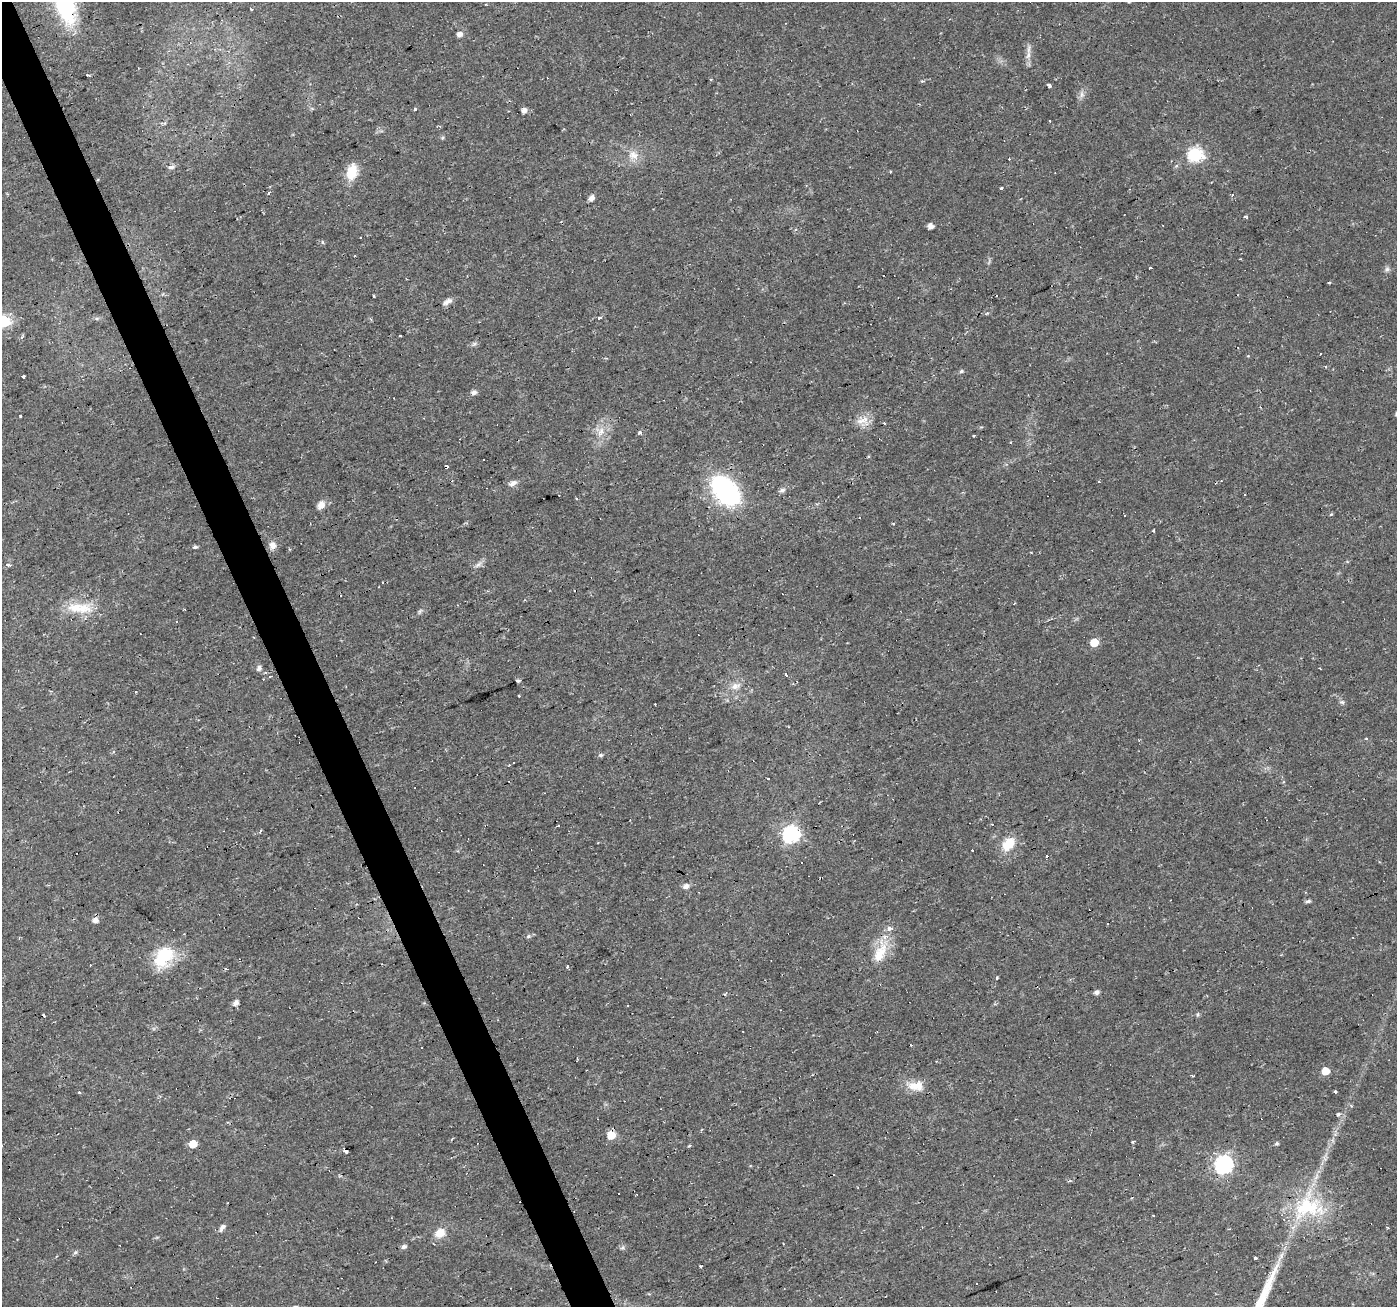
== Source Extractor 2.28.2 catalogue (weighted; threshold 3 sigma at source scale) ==
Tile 11 of 4 x 4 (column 3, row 3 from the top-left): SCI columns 2792-4186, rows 1437-2741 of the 5582 x 5430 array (HDU 1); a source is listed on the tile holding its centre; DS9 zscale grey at full resolution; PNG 1399 x 1309 px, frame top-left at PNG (2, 2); no overlay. Shown black and unused: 3% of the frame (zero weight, under 2 of 3 exposures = <1% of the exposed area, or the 3 px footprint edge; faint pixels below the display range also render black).
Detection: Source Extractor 2.28.2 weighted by HDU 2 'WHT'; one run over the whole footprint, this tile lists its part. Background 0.0171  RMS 0.0023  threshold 0.0102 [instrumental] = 3 sigma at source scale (4.5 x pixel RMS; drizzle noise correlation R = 1.50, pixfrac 1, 0.0396/0.0396 arcsec/px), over >= 5 px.
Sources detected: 139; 36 cosmic-ray / hot-pixel residue — not listed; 1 inside a brighter listed object's ellipse — not listed separately; the other 102 listed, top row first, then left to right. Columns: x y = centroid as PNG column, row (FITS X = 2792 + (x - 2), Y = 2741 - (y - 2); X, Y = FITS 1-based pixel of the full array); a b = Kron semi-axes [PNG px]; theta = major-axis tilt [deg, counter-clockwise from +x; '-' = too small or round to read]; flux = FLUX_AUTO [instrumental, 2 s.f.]
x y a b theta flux
251 9 3 2 - 0.3
460 34 5 5 - 1.3
1028 55 16 5 81 1.4
88 75 5 2 - 0.27
711 80 4 3 - 0.31
1049 85 5 3 - 1.2
1082 95 8 6 83 0.81
415 108 3 3 - 0.99
524 111 5 5 - 1.2
165 123 5 4 - 0.34
442 138 6 4 70 0.28
1195 154 7 6 - 39
633 155 16 13 -22 2.7
171 167 8 5 20 0.8
352 172 21 13 74 4.2
1001 189 3 3 - 2.4
269 193 3 3 - 0.72
591 198 5 5 - 1.5
1245 217 5 3 - 0.58
931 226 5 4 - 1.4
323 242 5 4 - 0.35
354 256 2 2 - 0.15
1150 267 4 3 - 0.25
1387 269 6 6 - 0.58
1329 283 3 3 - 0.29
373 296 3 2 - 0.24
447 302 14 6 30 1.1
599 318 4 3 - 1.1
4 321 6 6 - 27
400 336 3 3 - 0.61
474 344 7 5 43 0.52
961 371 6 4 28 0.39
23 376 3 3 - 1
474 392 6 5 - 0.9
20 416 3 3 - 0.36
860 422 18 6 -48 1.6
601 431 12 9 57 2.1
639 432 6 4 22 0.4
512 483 10 6 20 1.1
725 490 32 19 -49 37
782 490 7 6 - 0.75
576 499 3 2 - 0.32
321 505 10 9 - 1.5
1331 514 5 4 - 0.25
1125 516 3 3 - 1.5
859 518 3 3 - 0.77
1153 530 3 3 - 0.64
273 545 8 6 -24 1.6
195 547 6 4 5 0.46
479 564 10 5 27 0.82
8 565 5 3 - 0.78
382 582 3 2 - 0.22
80 608 38 14 -5 6.6
420 611 8 3 71 0.39
1094 642 5 5 - 5.1
259 668 6 5 - 0.9
786 675 3 3 - 1.3
518 681 4 4 - 0.48
736 686 12 10 23 1.8
1342 702 7 6 - 0.51
1139 740 3 3 - 0.25
601 755 6 5 - 0.47
768 778 3 3 - 1.4
260 831 4 3 - 0.25
791 834 7 7 - 67
1008 844 21 14 46 4.3
1047 856 3 3 - 2.2
686 886 7 6 - 1.1
1308 901 7 5 2 0.47
95 920 7 6 - 1.2
528 936 7 5 22 0.46
880 953 35 15 70 6.3
164 957 31 20 56 10
567 966 3 3 - 0.5
997 978 6 3 82 0.21
1097 992 6 5 - 0.82
725 994 7 4 46 0.31
235 1003 5 5 - 1.2
627 1006 3 2 - 0.16
1198 1015 6 4 83 0.36
1325 1071 5 5 - 4
1192 1075 3 3 - 0.49
915 1086 22 13 -8 3.6
79 1092 3 3 - 1.1
1335 1092 3 3 - 0.33
1338 1114 5 4 - 0.36
611 1135 6 5 - 5.1
1133 1142 3 3 - 0.83
1277 1143 6 4 2 0.34
193 1144 5 5 - 4.3
345 1149 3 3 - 22
1224 1164 7 7 - 76
1307 1206 41 35 50 18
1153 1215 3 2 - 0.17
222 1228 11 6 56 0.85
1387 1228 4 2 - 0.25
440 1233 15 12 35 2.8
403 1247 5 5 - 0.79
622 1247 7 4 44 0.39
75 1252 7 5 23 0.45
1255 1258 3 3 - 0.55
700 1266 3 2 - 0.25
Overlapping masked pixels (flux is a lower limit): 1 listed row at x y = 345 1149
Isophote crosses this tile's border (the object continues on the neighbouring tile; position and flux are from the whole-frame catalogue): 1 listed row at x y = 4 321